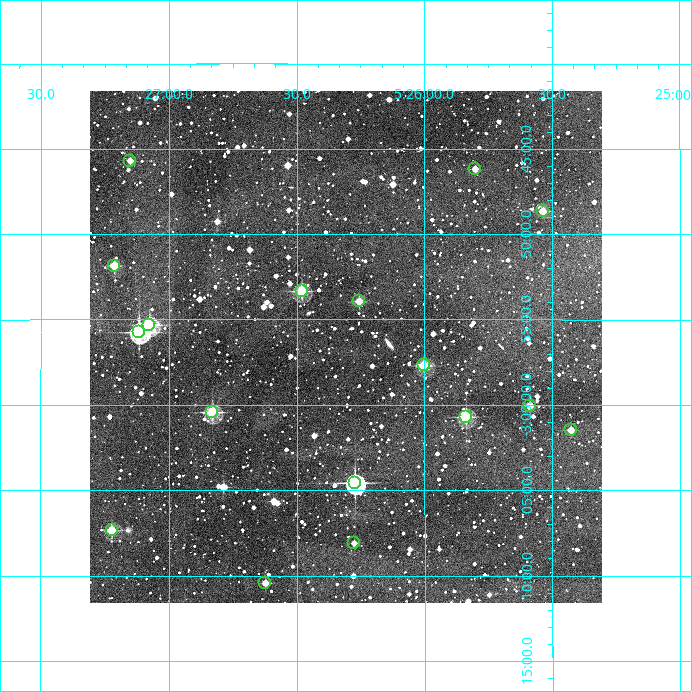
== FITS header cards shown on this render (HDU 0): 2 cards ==
NAXIS1  =                  512
NAXIS2  =                  512

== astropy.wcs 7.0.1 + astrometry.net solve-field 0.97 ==
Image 512 x 512 px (HDU 0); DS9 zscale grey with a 90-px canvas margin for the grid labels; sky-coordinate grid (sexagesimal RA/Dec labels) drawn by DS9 from the SOLVED WCS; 17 Tycho-2 reference stars matched to detected sources circled (green)
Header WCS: RA---TAN/DEC--TAN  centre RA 05:26:18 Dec -02:57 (81.58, -2.94 deg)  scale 3.52 arcsec/px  FOV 30.0' x 30.0'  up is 0 deg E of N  parity normal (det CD < 0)
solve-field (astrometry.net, Tycho-2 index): VERIFIED the header's WCS against the Tycho-2 star catalogue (verified at 2 index scales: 10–17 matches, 0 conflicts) and refined it, rather than solving blind
Solved WCS: RA---TAN-SIP/DEC--TAN-SIP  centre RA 05:26:19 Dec -02:57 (81.58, -2.94 deg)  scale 3.52 arcsec/px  FOV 30.0' x 30.0'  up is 0 deg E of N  parity normal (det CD < 0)
The solver's refit moves the header's centre by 2.4 arcsec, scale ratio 0.9999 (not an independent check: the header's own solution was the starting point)
Tycho-2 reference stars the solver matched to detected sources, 17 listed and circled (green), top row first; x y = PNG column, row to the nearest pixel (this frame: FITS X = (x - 90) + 1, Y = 512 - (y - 91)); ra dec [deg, ICRS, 3 dp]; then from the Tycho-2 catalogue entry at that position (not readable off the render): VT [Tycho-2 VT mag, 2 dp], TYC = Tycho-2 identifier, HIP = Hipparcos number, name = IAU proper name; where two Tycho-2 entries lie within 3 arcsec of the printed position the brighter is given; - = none
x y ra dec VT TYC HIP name
130 161 81.788 -2.762 11.68 4757-564-1 - -
475 169 81.450 -2.770 11.87 4757-971-1 - -
543 211 81.384 -2.811 11.16 4757-742-1 - -
114 266 81.803 -2.864 10.89 4757-244-1 - -
302 291 81.620 -2.889 9.78 4757-788-1 - -
359 301 81.564 -2.899 11.15 4757-898-1 - -
149 325 81.769 -2.922 9.76 4757-829-1 - -
139 332 81.779 -2.929 9.20 4757-628-1 - -
424 365 81.500 -2.962 9.93 4757-435-1 - -
530 406 81.397 -3.001 11.32 4757-561-1 - -
212 412 81.707 -3.007 9.98 4757-422-1 - -
466 417 81.459 -3.012 10.11 4757-775-1 - -
571 430 81.357 -3.025 12.24 4757-938-1 - -
355 483 81.568 -3.076 9.03 4757-500-1 25427 -
112 530 81.806 -3.123 10.28 4757-688-1 - -
354 543 81.569 -3.135 12.31 4757-455-1 - -
265 583 81.656 -3.174 11.34 4757-1239-1 - -